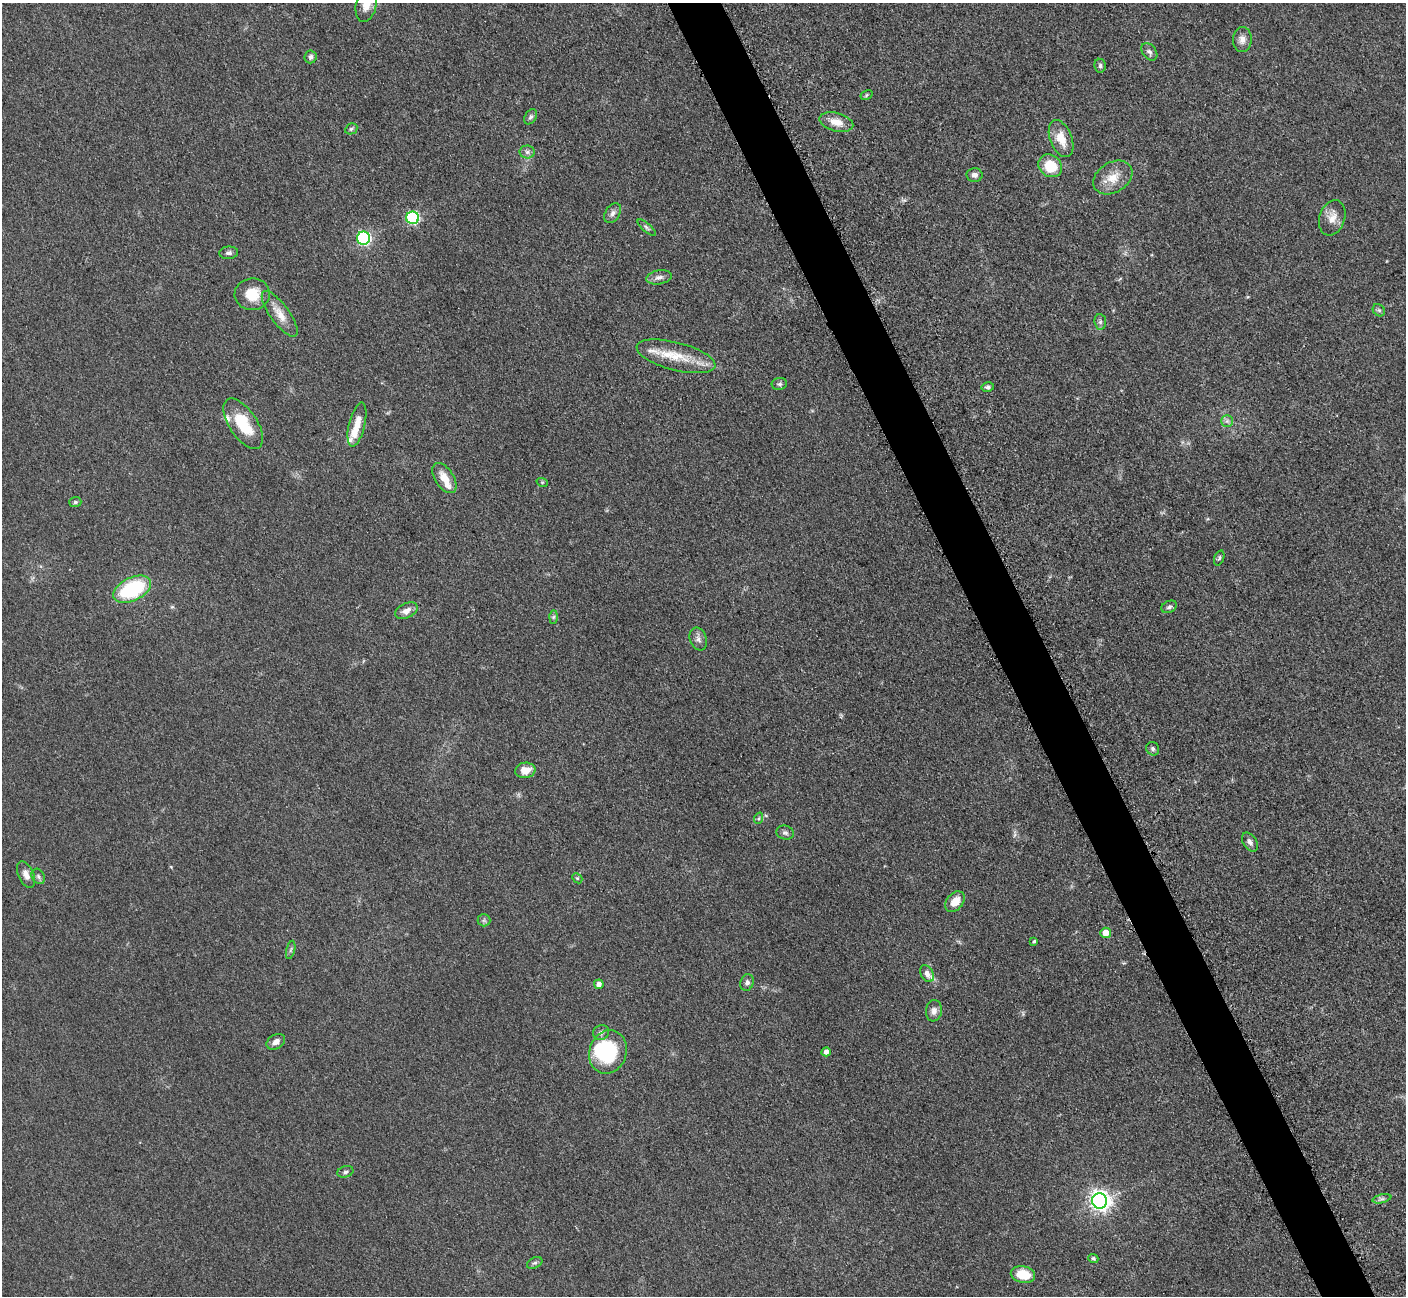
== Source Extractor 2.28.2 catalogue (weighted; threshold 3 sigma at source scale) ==
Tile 6 of 4 x 4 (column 2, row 2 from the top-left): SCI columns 1423-2826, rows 2885-4178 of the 5699 x 5661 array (HDU 1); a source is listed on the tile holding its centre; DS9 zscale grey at full resolution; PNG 1408 x 1298 px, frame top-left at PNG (2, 3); each listed source drawn as its Kron ellipse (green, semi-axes under 4 px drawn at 4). Shown black and unused: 4% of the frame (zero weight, under 3 of 5 exposures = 4% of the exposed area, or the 3 px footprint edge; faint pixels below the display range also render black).
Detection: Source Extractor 2.28.2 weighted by HDU 2 'WHT'; one run over the whole footprint, this tile lists its part. Background 0.0521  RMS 0.0055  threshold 0.0248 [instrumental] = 3 sigma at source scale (4.5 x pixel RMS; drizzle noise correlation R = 1.50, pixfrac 1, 0.05/0.05 arcsec/px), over >= 5 px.
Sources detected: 74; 1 inside a brighter object's white glare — neither listed nor drawn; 6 inside a brighter listed object's ellipse — not listed separately; the other 67 listed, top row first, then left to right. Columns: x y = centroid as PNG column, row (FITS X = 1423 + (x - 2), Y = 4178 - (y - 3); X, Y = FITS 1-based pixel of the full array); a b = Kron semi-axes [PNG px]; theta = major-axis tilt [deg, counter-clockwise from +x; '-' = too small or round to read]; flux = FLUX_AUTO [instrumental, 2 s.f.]
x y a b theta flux
366 5 17 10 77 7.8
1242 39 12 9 88 3.6
1149 52 10 6 -52 1.9
311 57 6 6 - 1.6
1100 66 7 6 - 1.3
866 95 6 4 30 0.8
531 117 8 5 58 1.4
836 122 17 9 -15 7
351 129 6 5 - 1
1061 139 19 11 -68 9.5
527 152 8 6 0 1.7
1050 166 12 10 -35 14
975 175 8 7 - 2.3
1113 177 21 15 32 9.7
613 213 11 7 57 2.3
413 218 6 6 - 67
1332 218 18 12 70 6
647 228 11 4 -41 1.2
364 238 6 6 - 88
229 253 9 6 6 1.8
659 277 13 7 9 2.8
252 294 18 16 6 12
1379 310 7 5 -44 1.1
280 314 27 9 -54 7.4
1100 322 8 5 -84 1.4
676 356 40 14 -14 17
779 384 8 6 8 1.3
988 387 6 5 - 1.4
1227 421 6 6 - 1.4
243 424 29 14 -56 20
357 425 22 8 76 8.1
444 478 17 9 -57 7.5
542 482 6 3 -18 0.58
75 502 6 5 - 1.1
1219 558 8 5 70 1
132 589 20 11 26 46
1169 607 8 5 26 1.5
406 611 12 7 26 3.6
553 617 7 4 88 0.97
698 639 12 8 -71 2.5
1153 749 7 6 - 1.4
525 770 10 7 10 6.9
759 818 6 3 71 0.75
785 833 9 7 -16 1.7
1250 842 10 6 -59 2.2
26 875 14 7 -65 3.6
38 876 8 6 -59 1.5
577 878 6 4 -43 0.81
955 902 11 8 51 7.3
484 920 6 6 - 1.2
1106 933 5 5 - 6.2
1034 941 4 3 - 0.77
291 950 9 3 77 1.1
927 974 9 6 -62 2.8
747 982 8 6 70 2
599 984 5 4 - 2.7
934 1011 11 8 81 3.1
601 1032 8 7 - 1.9
276 1042 10 7 30 3.1
608 1052 22 18 70 40
826 1052 5 4 - 2.5
345 1172 8 5 18 1.4
1382 1199 9 4 13 1.4
1100 1201 7 7 - 310
1093 1258 5 4 - 1
535 1263 8 5 26 1.3
1023 1274 12 8 -12 13
Isophote crosses this tile's border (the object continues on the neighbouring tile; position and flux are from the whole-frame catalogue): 1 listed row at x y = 366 5